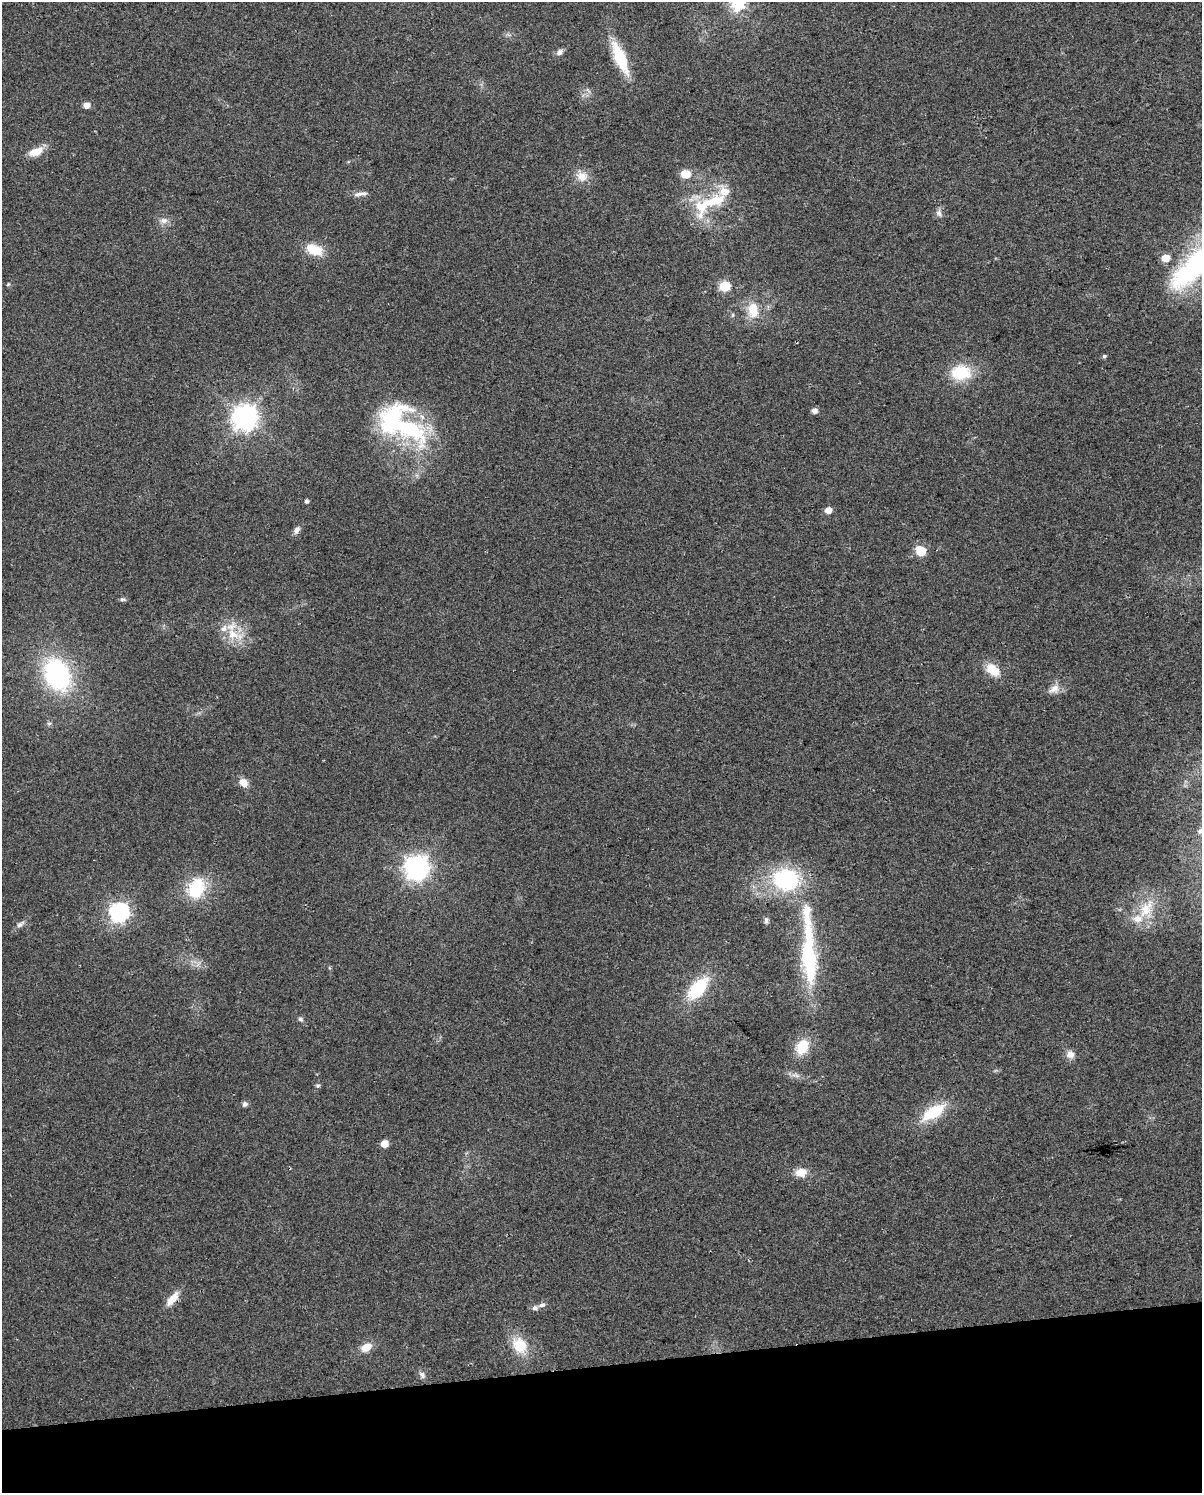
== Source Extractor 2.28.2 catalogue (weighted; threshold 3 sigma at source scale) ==
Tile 10 of 4 x 3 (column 2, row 3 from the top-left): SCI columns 1232-2431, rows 28-1518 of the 4864 x 4573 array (HDU 1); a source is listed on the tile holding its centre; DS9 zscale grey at full resolution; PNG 1204 x 1495 px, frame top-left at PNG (2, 2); no overlay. Shown black and unused: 8% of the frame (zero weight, under 2 of 3 exposures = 2% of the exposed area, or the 3 px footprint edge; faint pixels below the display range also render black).
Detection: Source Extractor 2.28.2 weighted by HDU 2 'WHT'; one run over the whole footprint, this tile lists its part. Background 0.0646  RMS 0.0088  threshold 0.0397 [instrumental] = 3 sigma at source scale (4.5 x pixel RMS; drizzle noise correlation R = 1.50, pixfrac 1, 0.0396/0.0396 arcsec/px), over >= 5 px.
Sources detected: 62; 6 inside a brighter listed object's ellipse — not listed separately; the other 56 listed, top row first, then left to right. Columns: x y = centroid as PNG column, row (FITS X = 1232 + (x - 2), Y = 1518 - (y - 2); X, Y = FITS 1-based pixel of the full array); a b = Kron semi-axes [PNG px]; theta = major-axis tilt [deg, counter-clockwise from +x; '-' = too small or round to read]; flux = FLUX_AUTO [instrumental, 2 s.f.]
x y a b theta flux
559 52 10 6 36 3.4
620 58 30 10 -67 44
86 105 5 4 - 8
36 152 19 9 23 11
685 174 6 5 - 24
582 176 15 13 -25 9.2
364 193 11 6 2 3.4
709 203 58 19 28 45
939 213 9 7 -49 3
164 221 10 6 10 3.7
314 250 18 11 -21 19
1165 258 6 5 - 14
1201 260 89 27 47 170
8 284 6 3 55 0.88
724 286 6 6 - 46
753 310 21 13 -82 17
1104 356 5 5 - 1.4
961 373 21 15 4 34
814 411 6 5 - 4.3
245 417 8 8 - 790
409 429 56 25 -29 99
306 501 5 5 - 1.6
828 510 5 4 - 11
297 530 10 6 51 4
921 551 7 6 - 34
122 599 9 4 1 1.6
233 634 20 13 -29 18
992 670 16 10 -39 16
57 674 31 23 -66 120
1054 689 16 8 32 6.5
49 723 6 4 1 1.5
243 782 10 8 -48 7.6
1201 831 9 8 - 3.8
417 867 8 8 - 680
786 879 18 15 -4 100
196 888 24 17 69 38
1146 909 29 15 58 23
119 912 8 7 - 330
766 920 9 5 84 2.1
20 924 14 6 39 3.4
809 960 68 21 -84 77
698 988 27 14 48 41
300 1019 7 5 -17 1.7
802 1047 15 11 64 23
1070 1054 10 9 - 5.7
318 1086 7 4 7 1.3
245 1104 7 6 - 2.1
933 1112 30 13 32 32
384 1144 5 5 - 11
801 1172 14 11 13 9.7
173 1298 21 9 50 9.9
542 1305 10 5 15 2.5
534 1308 7 6 - 2.5
520 1345 19 15 -54 22
366 1347 11 7 30 12
422 1375 10 7 -61 3.1
Isophote crosses this tile's border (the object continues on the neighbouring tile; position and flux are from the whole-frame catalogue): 2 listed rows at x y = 1201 260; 1201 831